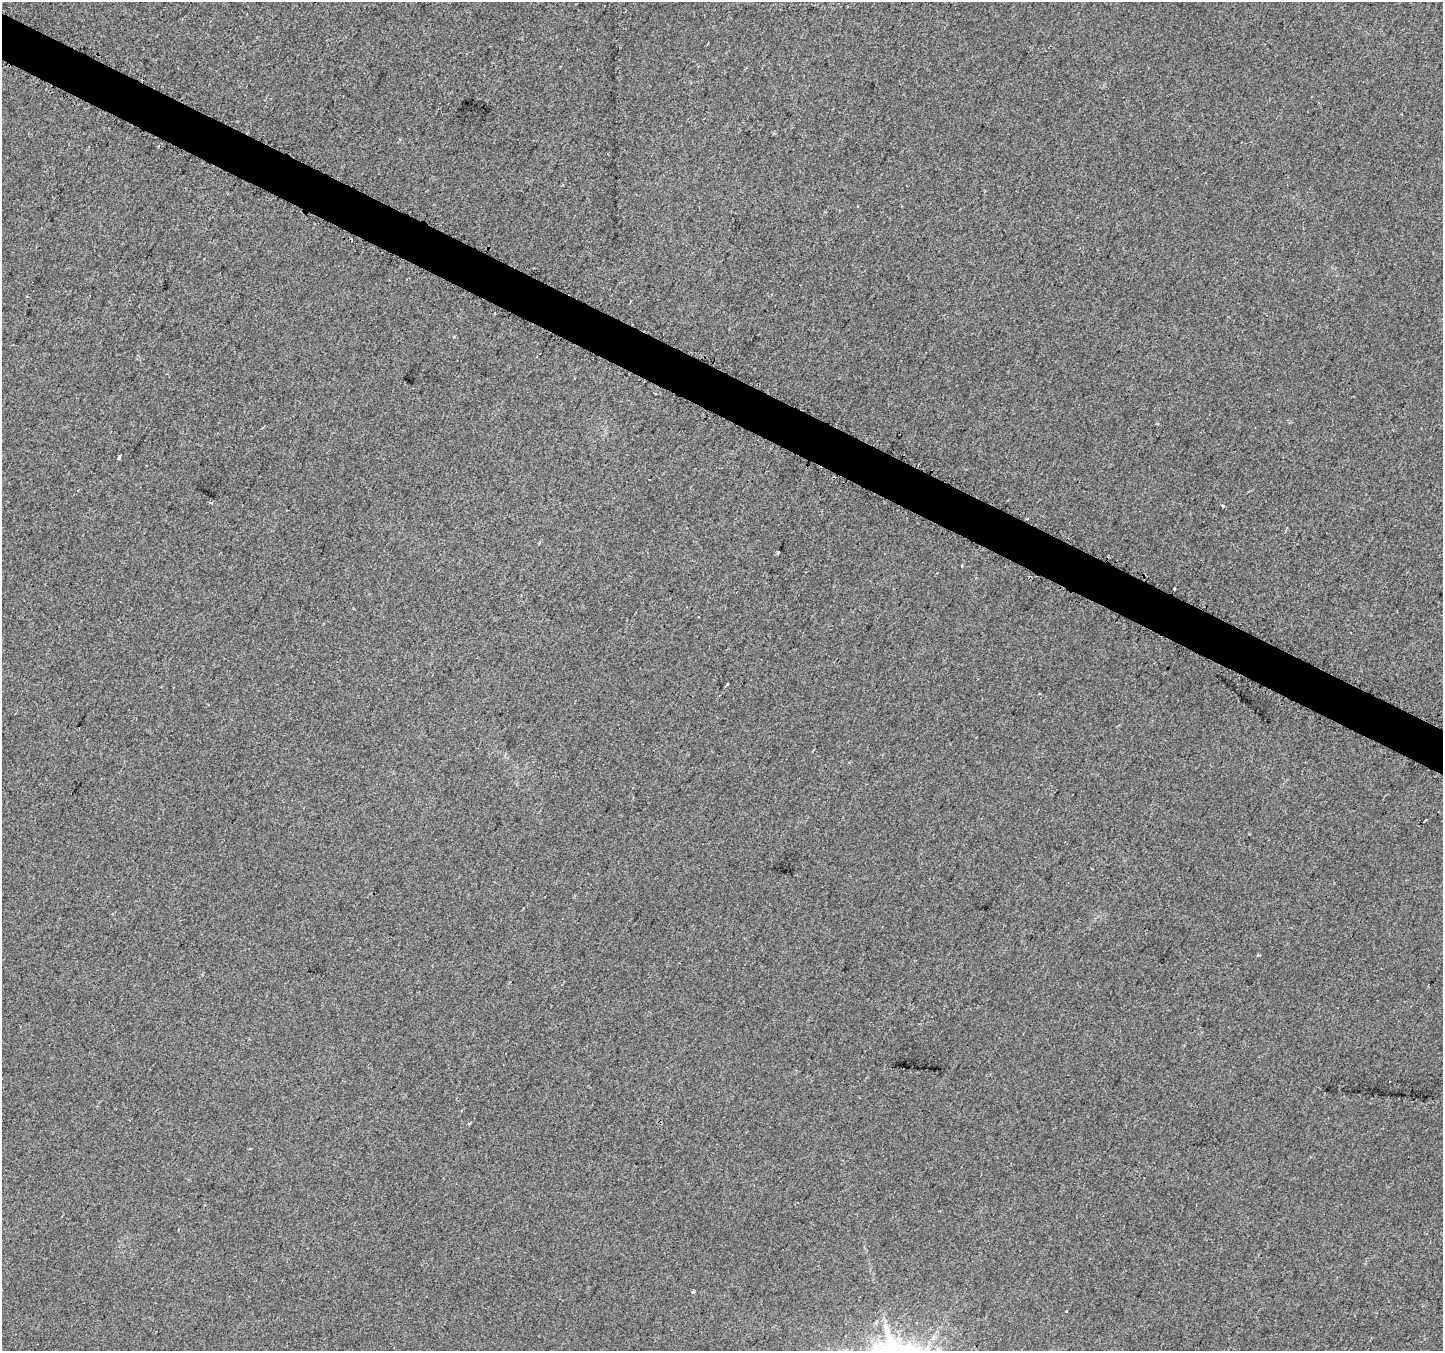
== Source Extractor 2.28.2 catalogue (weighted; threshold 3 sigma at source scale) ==
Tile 11 of 4 x 4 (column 3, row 3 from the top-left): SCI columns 2911-4351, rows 1631-2979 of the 5805 x 5898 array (HDU 1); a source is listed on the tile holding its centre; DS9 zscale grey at full resolution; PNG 1445 x 1353 px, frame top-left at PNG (2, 2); no overlay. Shown black and unused: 3% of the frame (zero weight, under 2 of 3 exposures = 2% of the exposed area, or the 3 px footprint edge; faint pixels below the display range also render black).
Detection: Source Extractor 2.28.2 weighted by HDU 2 'WHT'; one run over the whole footprint, this tile lists its part. Background 0.0116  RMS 0.0068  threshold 0.0304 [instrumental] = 3 sigma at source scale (4.5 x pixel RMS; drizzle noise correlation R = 1.50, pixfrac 1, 0.0396/0.0396 arcsec/px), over >= 5 px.
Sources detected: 16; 7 cosmic-ray / hot-pixel residue — not listed; the other 9 listed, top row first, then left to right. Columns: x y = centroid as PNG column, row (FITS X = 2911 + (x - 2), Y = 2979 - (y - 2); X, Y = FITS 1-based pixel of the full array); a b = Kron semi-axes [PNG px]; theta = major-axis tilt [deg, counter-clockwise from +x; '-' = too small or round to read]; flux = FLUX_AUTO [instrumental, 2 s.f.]
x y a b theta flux
119 457 4 3 - 3.5
78 490 3 2 - 0.81
1223 505 3 3 - 5.1
1027 519 3 2 - 0.58
962 566 3 2 - 1.2
1174 588 3 3 - 6.9
1258 956 3 3 - 1.6
470 1123 4 3 - 0.64
693 1291 3 3 - 13